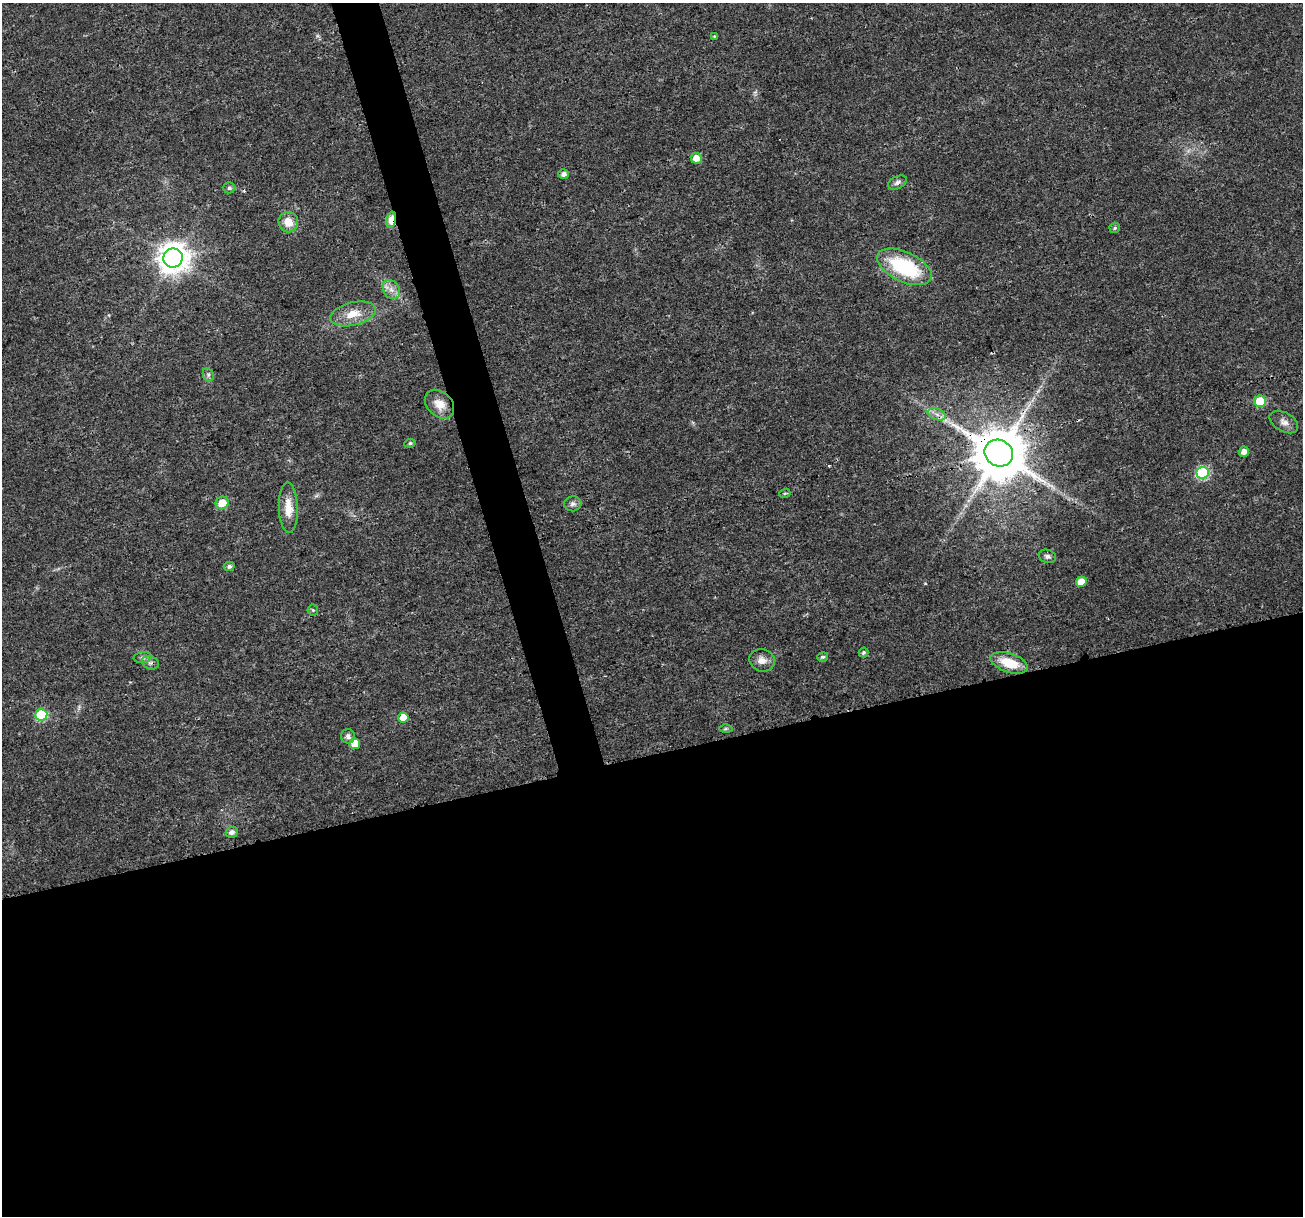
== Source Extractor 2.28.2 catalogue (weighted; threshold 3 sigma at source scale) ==
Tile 15 of 4 x 4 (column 3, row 4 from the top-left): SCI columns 2612-3912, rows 112-1325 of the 5216 x 5025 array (HDU 1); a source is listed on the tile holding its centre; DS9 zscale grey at full resolution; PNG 1305 x 1218 px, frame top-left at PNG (2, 3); each listed source drawn as its Kron ellipse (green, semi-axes under 4 px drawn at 4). Shown black and unused: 40% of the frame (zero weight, under 3 of 4 exposures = <1% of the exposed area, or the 3 px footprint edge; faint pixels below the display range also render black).
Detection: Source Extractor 2.28.2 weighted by HDU 2 'WHT'; one run over the whole footprint, this tile lists its part. Background 0.0139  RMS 0.0023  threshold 0.0104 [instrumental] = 3 sigma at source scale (4.5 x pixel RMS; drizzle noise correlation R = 1.50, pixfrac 1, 0.0396/0.0396 arcsec/px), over >= 5 px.
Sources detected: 41; all 41 listed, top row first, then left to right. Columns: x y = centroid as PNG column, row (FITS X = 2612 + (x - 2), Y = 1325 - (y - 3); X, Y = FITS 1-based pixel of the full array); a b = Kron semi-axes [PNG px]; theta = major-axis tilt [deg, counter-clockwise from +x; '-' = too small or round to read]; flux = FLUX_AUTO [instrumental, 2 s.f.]
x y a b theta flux
714 36 3 3 - 0.17
696 158 5 5 - 2.3
564 174 5 4 - 1.1
897 182 10 6 27 0.79
229 188 6 5 - 0.52
391 220 8 4 77 7.5
288 222 10 9 - 3
1115 228 5 5 - 0.42
173 258 10 9 - 350
904 267 29 15 -25 19
391 289 10 8 -57 1.5
353 314 23 11 13 4.2
208 375 7 5 -62 0.52
1260 401 6 5 - 12
440 404 16 12 -44 3.2
937 414 9 5 -20 1.1
1284 422 15 9 -30 1.6
410 443 6 4 10 0.43
1244 452 5 5 - 1.3
999 453 14 13 - 1600
1203 473 6 6 - 23
785 493 5 3 - 0.23
222 503 7 6 - 3.9
573 504 8 7 - 0.8
288 508 25 9 -88 3.7
1047 556 9 6 -18 0.69
229 566 5 4 - 0.71
1081 582 5 5 - 2.9
313 610 5 5 - 0.37
863 652 5 5 - 0.35
143 657 9 5 6 0.61
823 657 5 4 - 0.5
762 660 13 11 -17 1.8
150 663 9 6 -20 0.73
1009 663 19 9 -18 6.2
41 715 6 5 - 17
403 718 5 5 - 3.5
726 729 6 4 1 0.34
348 736 7 7 - 0.96
355 743 5 5 - 3.7
232 832 6 5 - 1
Overlapping masked pixels (flux is a lower limit): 2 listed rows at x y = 391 220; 999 453